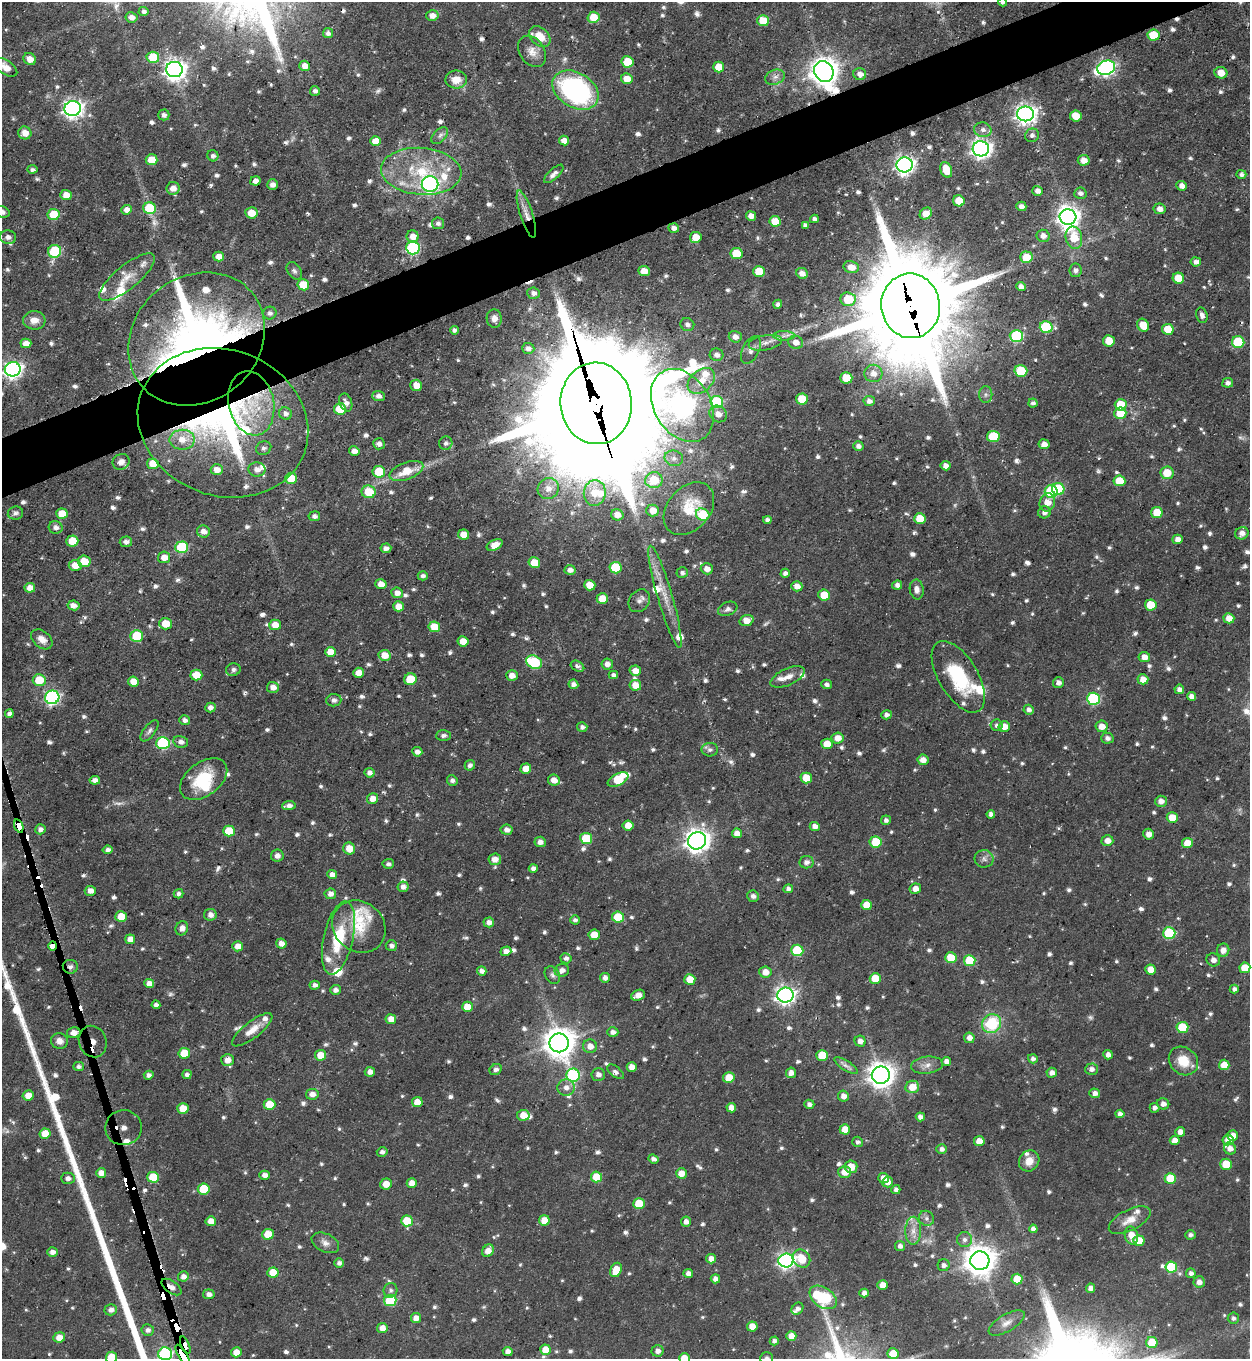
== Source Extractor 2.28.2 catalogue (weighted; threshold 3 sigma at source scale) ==
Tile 10 of 4 x 4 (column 2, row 3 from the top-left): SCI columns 1524-2771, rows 1359-2715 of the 5415 x 5430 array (HDU 1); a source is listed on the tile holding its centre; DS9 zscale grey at full resolution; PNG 1252 x 1361 px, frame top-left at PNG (2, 2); each listed source drawn as its Kron ellipse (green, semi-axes under 4 px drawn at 4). Shown black and unused: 4% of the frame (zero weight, under 3 of 5 exposures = <1% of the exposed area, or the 3 px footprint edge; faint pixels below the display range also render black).
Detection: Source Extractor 2.28.2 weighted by HDU 2 'WHT'; one run over the whole footprint, this tile lists its part. Background 0.0433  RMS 0.004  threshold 0.0181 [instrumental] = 3 sigma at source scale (4.5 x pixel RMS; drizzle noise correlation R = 1.50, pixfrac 1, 0.05/0.05 arcsec/px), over >= 5 px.
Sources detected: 923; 6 too faint to see at this stretch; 3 inside a brighter object's white glare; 13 cosmic-ray / hot-pixel residue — neither listed nor drawn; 35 inside a brighter listed object's ellipse — not listed separately; of the other 866, all 500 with FLUX_AUTO >= 1.28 (the completeness limit of this list) listed and drawn (366 fainter detections not listed), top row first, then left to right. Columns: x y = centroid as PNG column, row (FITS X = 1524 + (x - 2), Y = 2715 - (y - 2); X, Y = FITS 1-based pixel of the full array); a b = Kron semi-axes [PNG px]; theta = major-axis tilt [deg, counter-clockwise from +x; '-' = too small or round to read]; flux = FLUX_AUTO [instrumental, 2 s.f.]
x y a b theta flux
1003 2 4 4 - 1.3
144 11 5 4 - 1.3
432 16 6 5 - 3.1
131 17 6 5 - 2.7
593 17 6 5 - 7.9
763 21 6 5 - 10
328 33 5 5 - 1.4
1153 35 6 5 - 13
540 36 12 9 -43 6.7
532 51 17 12 -55 4.2
153 57 6 5 - 16
30 59 6 5 - 3.2
627 62 6 5 - 12
305 66 5 5 - 3.6
5 67 13 7 -34 4.4
719 67 5 5 - 8.4
1106 68 9 7 19 140
174 69 8 7 - 280
824 71 11 9 -58 590
1221 73 6 5 - 4.3
860 74 6 6 - 2.7
775 77 10 7 20 2.1
627 78 6 5 - 5.4
456 79 11 9 1 5.2
575 90 25 17 -31 81
315 91 5 5 - 1.6
73 108 8 7 - 220
1025 114 8 7 - 260
164 115 5 5 - 1.5
1076 116 6 5 - 7.3
983 130 8 7 - 2
25 133 6 6 - 4.3
1032 135 7 6 - 1.4
440 136 10 6 46 1.6
375 141 5 5 - 4.9
564 141 5 5 - 3.6
981 149 8 7 - 230
213 156 5 5 - 1.5
152 160 6 5 - 7.7
1084 160 6 5 - 3.4
904 165 8 7 - 200
32 170 5 4 - 1.3
946 170 8 5 -68 8.3
421 171 40 23 -4 27
554 174 12 5 43 1.8
1241 174 5 4 - 1.3
255 181 5 4 - 2.5
430 184 8 8 - 110
272 185 5 5 - 2.1
1182 186 5 4 - 2.5
173 188 6 6 - 3.6
1037 191 5 5 - 2
1080 193 6 5 - 1.5
66 195 6 5 - 4.3
959 201 6 5 - 7.9
1021 206 5 5 - 2
150 208 6 6 - 21
1160 209 6 5 - 2.6
127 210 5 5 - 2.6
2 212 8 5 -19 1.6
251 213 6 5 - 5.5
926 213 6 5 - 5.3
54 214 6 5 - 14
526 214 25 6 -72 4.3
751 216 5 4 - 2.6
1068 217 8 7 - 300
814 219 4 4 - 1.4
775 221 6 5 - 8
438 223 6 6 - 1.5
805 225 4 4 - 1.3
674 228 5 4 - 2
413 236 6 6 - 4.2
1043 236 6 6 - 2.6
8 237 8 7 - 1.8
696 237 6 5 - 6.1
1074 238 11 8 -77 11
413 248 7 6 - 63
55 251 6 6 - 34
736 254 6 5 - 12
219 256 5 5 - 4.4
1026 257 6 5 - 8.3
1196 262 5 4 - 2
851 267 8 6 -14 4
1075 270 7 6 - 1.7
294 271 9 6 -55 1.3
644 271 6 5 - 4.7
759 272 6 5 - 8.9
802 273 6 5 - 2.6
127 277 34 11 39 8.2
1178 278 6 5 - 8
303 285 6 5 - 11
1021 287 5 4 - 2.1
534 293 6 5 - 1.8
848 299 7 6 - 13
778 304 4 4 - 1.4
911 306 32 29 -84 8400
270 313 6 6 - 1.6
1202 315 8 5 -75 1.8
494 318 9 7 -86 2.5
34 320 11 9 3 4
687 325 7 6 - 1.4
1143 325 7 5 -58 7.4
1046 327 6 6 - 27
1168 329 6 5 - 11
454 330 4 4 - 1.4
784 336 11 4 0 1.7
1016 336 6 6 - 36
735 337 6 6 - 2.3
197 339 72 62 41 340
1109 341 6 5 - 7.3
796 342 7 6 - 3.1
1238 342 6 6 - 21
26 343 5 4 - 4.2
765 343 17 7 10 3
528 348 6 5 - 2.2
751 350 15 8 65 2.4
717 355 7 6 - 2.1
13 369 8 7 - 180
1021 371 6 5 - 16
873 373 9 8 - 3.1
846 378 6 5 - 9.7
701 381 15 10 41 5.9
1228 383 5 5 - 1.7
416 385 6 6 - 4.8
986 394 8 6 89 1.5
379 396 6 5 - 1.6
802 399 6 5 - 9.9
869 401 5 5 - 2
346 402 9 6 -68 2.2
717 402 6 6 - 29
251 403 32 22 -77 25
596 403 41 35 -86 20000
1033 403 4 4 - 1.3
682 405 39 28 -59 420
1121 405 6 5 - 13
340 409 6 5 - 9.8
285 413 6 6 - 1.8
1120 413 6 6 - 9.2
718 414 9 8 - 2.7
223 423 87 73 -21 180
993 436 6 5 - 21
182 440 12 10 1 5.8
446 443 7 6 - 1.4
379 444 6 5 - 2
1044 444 5 5 - 2.6
858 446 5 5 - 1.6
264 448 8 6 24 1.4
354 451 5 4 - 2.6
674 458 9 7 -14 2
121 462 8 7 - 2.2
153 464 6 5 - 7
946 466 5 4 - 2.8
257 469 8 7 - 2.7
217 470 6 5 - 3.4
406 471 18 8 20 9.1
379 472 6 5 - 15
1167 473 6 6 - 7.2
291 478 6 5 - 10
654 480 9 8 - 11
1119 481 6 5 - 9.3
548 489 11 10 - 3.8
1058 489 6 6 - 19
1051 491 6 6 - 42
369 492 7 6 - 10
595 493 13 11 83 8.3
1047 502 9 7 69 4.8
689 509 30 21 49 13
652 511 6 6 - 4.7
1044 512 6 6 - 1.9
1157 512 6 5 - 9.5
15 513 8 6 9 1.4
62 514 6 5 - 8.2
617 515 6 5 - 3.4
703 515 7 6 - 15
314 516 5 5 - 1.5
920 519 6 5 - 9
767 520 4 4 - 1.5
56 527 7 6 - 2
203 531 6 6 - 2.7
1242 533 7 6 - 2.4
464 534 5 5 - 5.1
1177 539 5 4 - 2.6
72 541 6 5 - 12
126 542 6 5 - 1.7
495 545 8 5 25 4.3
182 547 6 6 - 30
386 548 5 5 - 1.6
164 557 6 6 - 3.8
84 561 6 5 - 7.2
534 563 6 5 - 7.2
75 565 6 5 - 4.9
616 568 6 6 - 17
707 569 6 5 - 2.8
570 570 5 4 - 2.1
682 573 5 5 - 1.4
785 573 4 4 - 1.6
423 576 5 4 - 1.4
381 584 5 5 - 3.8
590 585 6 5 - 5.9
897 585 5 4 - 1.9
797 586 5 5 - 3.2
30 588 5 5 - 3.9
917 589 10 7 -81 2.2
397 593 6 5 - 2.7
824 595 6 5 - 8.6
665 597 53 7 -74 9.2
602 599 6 5 - 8.8
639 601 12 9 51 2.2
73 605 6 5 - 2.7
1151 605 6 5 - 11
398 606 5 5 - 4
728 609 10 6 22 1.7
1229 618 5 5 - 4.2
747 620 7 5 19 4.5
166 624 6 6 - 7.3
275 625 6 5 - 5.1
434 627 6 5 - 7.7
137 636 6 6 - 20
42 639 12 8 -39 3.2
463 641 5 5 - 5.8
330 652 5 5 - 5.5
384 655 6 5 - 5.3
1144 657 6 5 - 3.3
534 662 8 6 -25 26
607 664 6 5 - 2
577 666 7 5 -29 1.3
233 670 7 6 - 1.4
635 671 5 5 - 3.6
358 673 5 5 - 3.8
196 675 6 5 - 8.3
613 675 4 4 - 1.4
512 676 6 5 - 3.3
788 677 18 8 24 3.7
958 677 40 19 -59 26
410 679 6 6 - 11
1143 679 5 5 - 4
39 680 6 6 - 9.7
133 682 5 5 - 5.1
1058 683 5 5 - 1.8
573 684 5 4 - 2
827 684 5 4 - 1.3
635 685 6 5 - 4.9
273 687 6 5 - 3
1179 689 5 5 - 1.9
1191 696 4 4 - 2.2
52 697 7 7 - 95
1093 699 6 6 - 44
334 700 7 6 - 1.4
210 708 5 5 - 2.1
1029 710 5 5 - 1.7
9 714 4 4 - 1.6
886 715 5 4 - 1.8
185 720 5 4 - 1.8
997 725 6 6 - 1.5
1004 726 6 5 - 3.9
1102 726 6 5 - 3.9
582 727 5 5 - 1.4
149 731 12 5 52 1.5
443 735 7 5 2 1.3
838 738 6 5 - 4.1
1107 738 6 5 - 1.5
181 742 7 6 - 2
163 743 7 6 - 48
827 744 5 5 - 6.7
710 750 8 7 - 1.6
417 752 5 5 - 2
923 760 5 5 - 2.9
470 765 5 5 - 1.4
526 769 5 5 - 5.3
369 773 5 5 - 2
806 778 5 5 - 8.9
204 779 27 16 37 18
95 780 5 4 - 2.1
452 780 5 5 - 1.3
554 780 6 5 - 3.6
618 780 11 6 28 18
372 799 6 5 - 3.4
1161 801 6 5 - 2.8
289 806 7 4 6 2
991 814 4 4 - 1.7
1172 818 5 5 - 7
886 820 5 5 - 1.4
628 825 5 5 - 4.5
19 826 7 4 -71 1800
815 826 5 4 - 2.2
40 829 5 5 - 1.8
507 830 6 5 - 2.2
229 831 6 5 - 11
737 833 5 5 - 4.1
1148 834 5 5 - 2.9
586 838 6 5 - 16
697 841 9 8 - 380
1107 841 6 5 - 3.1
540 842 5 5 - 2.3
876 842 6 5 - 15
1187 843 5 5 - 5.9
349 848 6 5 - 5.5
108 850 5 4 - 1.6
277 856 6 6 - 1.8
495 859 6 6 - 3.3
984 859 9 8 - 1.9
806 862 7 6 - 2
388 864 5 5 - 1.4
533 868 4 4 - 1.7
332 875 5 4 - 2.4
403 887 5 5 - 2.1
788 889 5 4 - 1.7
915 889 6 5 - 3.4
90 891 6 5 - 2.2
178 894 5 4 - 1.4
330 894 6 5 - 2.4
753 896 6 5 - 1.8
866 905 5 5 - 6.8
210 915 6 6 - 2.3
121 916 6 5 - 8.1
618 917 6 5 - 15
575 920 5 4 - 1.5
489 922 5 5 - 2.4
359 927 28 24 -41 15
182 928 7 6 - 2.5
1169 933 6 6 - 29
594 935 5 5 - 6.8
338 938 37 14 77 20
130 939 5 5 - 3.3
281 943 5 5 - 2.6
53 946 5 3 - 140
238 946 5 5 - 3.7
391 946 6 5 - 1.6
797 950 6 5 - 22
1223 950 6 6 - 2.8
506 951 5 5 - 2.6
566 958 5 5 - 1.5
951 958 5 5 - 10
1213 960 7 6 - 1.8
970 961 6 5 - 18
70 967 7 7 - 1.5
1245 968 5 5 - 8.6
1151 969 5 5 - 4.4
562 970 7 6 - 2
482 971 5 4 - 1.9
765 972 6 6 - 3.9
552 975 9 7 -56 1.4
605 978 5 5 - 2
875 978 5 5 - 8.7
690 979 5 5 - 6.9
149 984 5 4 - 3.2
315 985 5 4 - 1.7
1234 989 4 4 - 1.5
335 990 5 5 - 1.8
638 995 7 5 24 3
786 995 8 7 - 200
156 1005 4 4 - 1.6
467 1007 5 5 - 6.6
391 1019 5 5 - 4
991 1023 10 9 - 21
1182 1027 6 5 - 16
252 1030 25 8 38 5.5
613 1032 5 5 - 2
74 1033 7 5 13 3.7
969 1038 5 5 - 2.5
59 1041 8 8 - 2.6
93 1041 16 13 -65 140
860 1041 5 5 - 2.5
559 1043 9 9 - 750
590 1046 7 6 - 3.4
184 1053 5 5 - 9.3
321 1055 5 5 - 6.5
822 1055 6 5 - 12
1108 1055 5 5 - 2.3
1033 1059 5 4 - 1.6
227 1060 6 6 - 3.3
946 1061 5 4 - 2.4
1183 1061 15 13 -41 9.2
927 1065 16 8 6 3.2
1224 1065 5 5 - 6.5
78 1066 5 4 - 1.3
846 1066 13 5 -33 1.7
632 1067 5 5 - 3.1
496 1069 6 5 - 1.4
1091 1069 6 6 - 2.1
370 1072 5 4 - 2.4
616 1072 10 5 -40 1.5
791 1073 5 5 - 2.1
1052 1073 5 5 - 2.2
187 1074 4 4 - 1.5
598 1074 7 6 - 1.7
149 1075 5 4 - 1.6
573 1075 7 6 - 44
881 1075 9 8 - 440
729 1078 5 5 - 7.8
912 1087 7 6 - 6.2
566 1088 8 8 - 2.7
1095 1093 5 5 - 2.3
312 1094 6 5 - 2.8
28 1095 5 5 - 4.6
843 1096 5 5 - 2.6
417 1102 5 5 - 4.8
269 1104 6 5 - 9.4
809 1104 5 4 - 1.6
1163 1104 6 5 - 2
731 1108 5 4 - 3.2
1155 1108 5 5 - 1.7
183 1109 6 5 - 8.7
1120 1114 4 4 - 1.9
523 1115 6 5 - 5.4
920 1117 5 4 - 2.2
124 1128 18 17 - 100
845 1129 5 5 - 6
1180 1132 5 5 - 2.7
45 1134 5 5 - 6.3
1233 1136 5 5 - 3.7
1175 1140 5 4 - 3.3
1228 1140 5 5 - 3.9
979 1141 5 5 - 4.8
858 1142 5 5 - 1.3
1230 1148 6 5 - 3
942 1149 5 5 - 1.6
382 1152 5 5 - 1.6
653 1159 5 4 - 1.7
1029 1161 11 9 54 4.8
1226 1164 6 5 - 9.5
851 1167 6 6 - 6.6
845 1172 6 6 - 5
101 1173 5 5 - 3.3
681 1173 5 5 - 5.2
265 1175 5 4 - 2.5
153 1177 6 5 - 12
596 1177 5 5 - 11
68 1178 7 5 0 1.6
883 1178 5 5 - 3.9
1170 1178 5 5 - 12
888 1182 5 5 - 3.5
412 1183 5 5 - 3.8
386 1184 6 5 - 4.4
204 1189 6 5 - 15
896 1190 4 4 - 1.5
639 1204 5 5 - 12
926 1218 8 7 - 1.5
544 1220 5 5 - 6.2
1130 1220 23 10 27 5.1
211 1221 5 5 - 4.6
407 1221 6 5 - 12
686 1222 5 5 - 2.2
1033 1229 4 4 - 1.9
913 1231 14 8 89 3.6
268 1234 5 5 - 8.9
1131 1235 9 6 -76 5.4
1190 1235 5 4 - 1.5
964 1240 7 7 - 1.8
1139 1241 6 5 - 9.2
325 1243 14 9 -26 2.7
900 1246 5 5 - 1.8
488 1251 7 5 56 3.9
52 1252 5 5 - 2.3
711 1259 5 4 - 2.9
801 1259 9 8 - 9
786 1260 7 7 - 150
980 1261 9 9 - 720
339 1263 5 4 - 1.6
944 1265 6 6 - 1.7
1171 1267 6 5 - 20
616 1270 7 5 67 7.7
273 1272 5 5 - 8.5
688 1273 5 4 - 2.2
1191 1273 5 5 - 1.6
183 1276 5 5 - 2.1
715 1279 5 4 - 2.4
1017 1279 5 5 - 8.5
1199 1282 6 5 - 2.2
883 1285 5 5 - 4.4
171 1287 11 6 -36 3
1091 1288 4 4 - 2.2
390 1290 7 7 - 1.3
864 1293 4 4 - 2.3
209 1294 6 5 - 2.2
823 1297 15 10 -35 56
390 1301 6 6 - 27
797 1309 6 5 - 1.8
111 1310 6 5 - 2.4
416 1318 5 5 - 3.5
1233 1318 5 5 - 1.4
1007 1323 20 8 30 3.6
752 1326 5 5 - 5.2
382 1328 5 5 - 3.8
148 1330 6 6 - 1.7
791 1336 5 5 - 3.5
59 1337 6 5 - 4.4
774 1341 4 4 - 1.5
1152 1343 5 5 - 12
185 1345 9 3 -66 360
545 1350 5 5 - 6.7
508 1351 5 4 - 2.4
657 1351 6 5 - 1.7
236 1352 5 5 - 4.6
165 1354 7 6 - 71
893 1354 5 5 - 7.4
183 1356 12 3 -60 2200
111 1357 5 5 - 11
684 1358 5 5 - 7.4
767 1358 6 6 - 1.4
Overlapping masked pixels (flux is a lower limit): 16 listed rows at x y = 824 71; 526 214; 911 306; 197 339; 251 403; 596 403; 223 423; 52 697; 19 826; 53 946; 70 967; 74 1033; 93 1041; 171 1287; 185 1345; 183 1356
Isophote crosses this tile's border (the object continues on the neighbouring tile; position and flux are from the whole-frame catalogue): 7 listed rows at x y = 1003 2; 5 67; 2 212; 165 1354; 111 1357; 684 1358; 767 1358